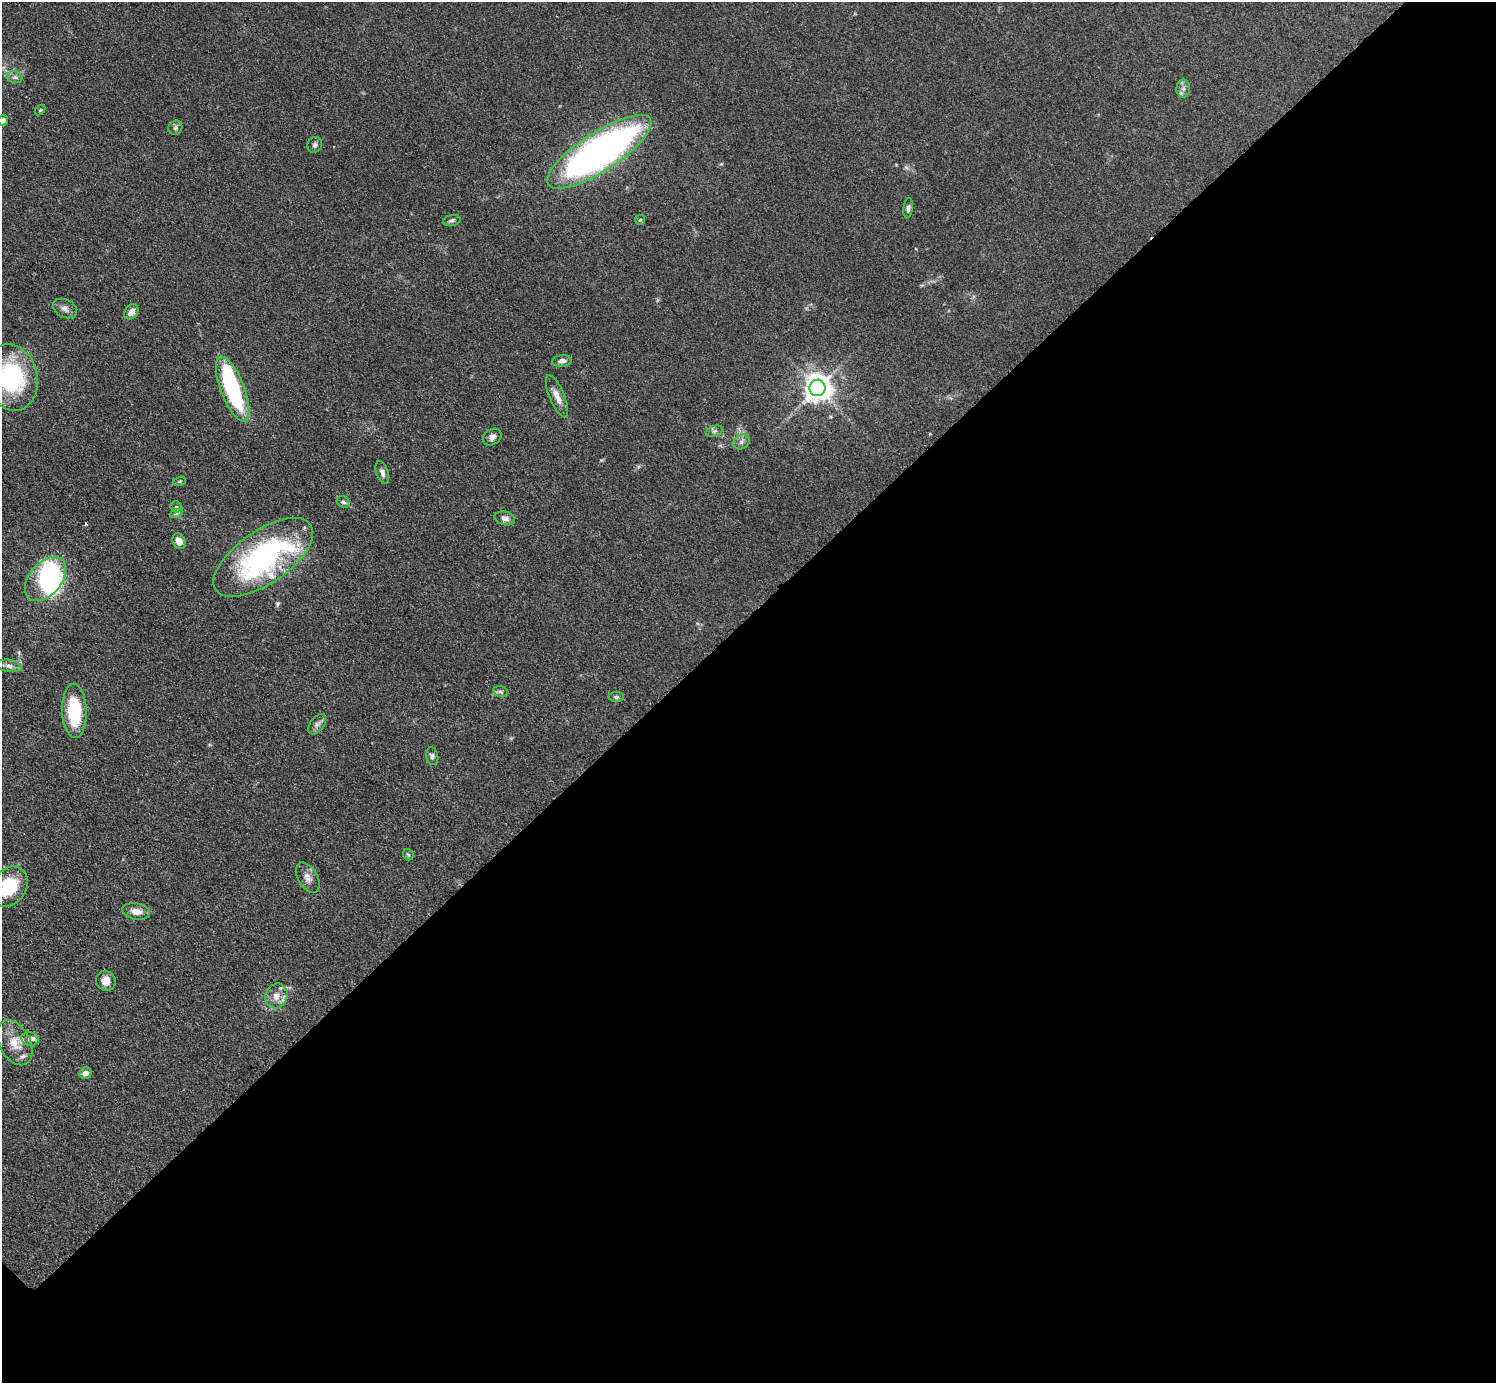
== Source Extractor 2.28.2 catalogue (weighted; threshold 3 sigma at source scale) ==
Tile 12 of 4 x 4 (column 4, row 3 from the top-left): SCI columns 4492-5985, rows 1545-2925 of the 5993 x 5993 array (HDU 1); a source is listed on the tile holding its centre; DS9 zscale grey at full resolution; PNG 1498 x 1385 px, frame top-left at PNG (2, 2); each listed source drawn as its Kron ellipse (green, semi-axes under 4 px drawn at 4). Shown black and unused: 55% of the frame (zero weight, under 3 of 4 exposures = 1% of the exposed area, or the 3 px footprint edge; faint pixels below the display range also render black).
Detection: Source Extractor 2.28.2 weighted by HDU 2 'WHT'; one run over the whole footprint, this tile lists its part. Background 0.0995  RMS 0.0065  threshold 0.0292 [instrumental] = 3 sigma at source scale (4.5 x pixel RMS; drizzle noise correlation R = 1.50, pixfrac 1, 0.05/0.05 arcsec/px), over >= 5 px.
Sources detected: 49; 2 inside a brighter object's white glare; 1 cosmic-ray / hot-pixel residue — neither listed nor drawn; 2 inside a brighter listed object's ellipse — not listed separately; the other 44 listed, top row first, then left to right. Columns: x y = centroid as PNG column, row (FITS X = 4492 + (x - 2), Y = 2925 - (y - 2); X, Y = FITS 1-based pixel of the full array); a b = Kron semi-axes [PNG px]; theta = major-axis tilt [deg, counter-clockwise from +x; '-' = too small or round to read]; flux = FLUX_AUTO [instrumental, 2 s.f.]
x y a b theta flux
15 77 8 6 -19 1.9
1183 89 9 7 90 2.6
40 110 6 4 45 0.76
3 120 5 5 - 1.9
175 128 7 6 - 1.6
315 145 8 7 - 1.7
599 152 61 19 33 360
908 208 10 4 83 2
640 220 5 5 - 0.94
452 221 9 5 12 1.6
65 308 12 9 -27 3.7
131 312 8 6 53 4.8
562 361 10 5 7 2.9
12 377 34 25 -77 68
817 388 8 8 - 790
233 389 34 12 -69 76
557 396 23 7 -67 6.5
714 431 8 5 19 1.8
492 437 10 7 34 3.3
741 442 8 7 - 2.3
382 472 12 6 -72 2.7
179 481 6 4 19 1
343 502 7 5 -33 1.4
176 507 6 5 - 1.1
176 514 6 4 19 1.2
505 518 10 6 -15 3
179 541 8 6 -62 5.2
263 557 58 26 35 150
45 579 25 16 50 93
9 666 12 6 -9 3.2
501 692 7 5 -18 1.5
616 697 7 5 0 1.3
74 711 27 12 -88 39
317 724 12 7 53 2.7
432 756 9 6 -80 1.9
408 855 6 5 - 0.97
308 878 16 10 -59 4.8
9 887 22 16 54 27
136 911 14 8 -11 5.9
106 981 10 9 - 6.1
276 996 12 11 - 7.2
30 1039 9 6 -14 2.6
15 1043 24 15 -62 13
85 1073 6 5 - 3.5
Isophote crosses this tile's border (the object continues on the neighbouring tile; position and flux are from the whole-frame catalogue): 3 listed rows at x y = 3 120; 12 377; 9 887